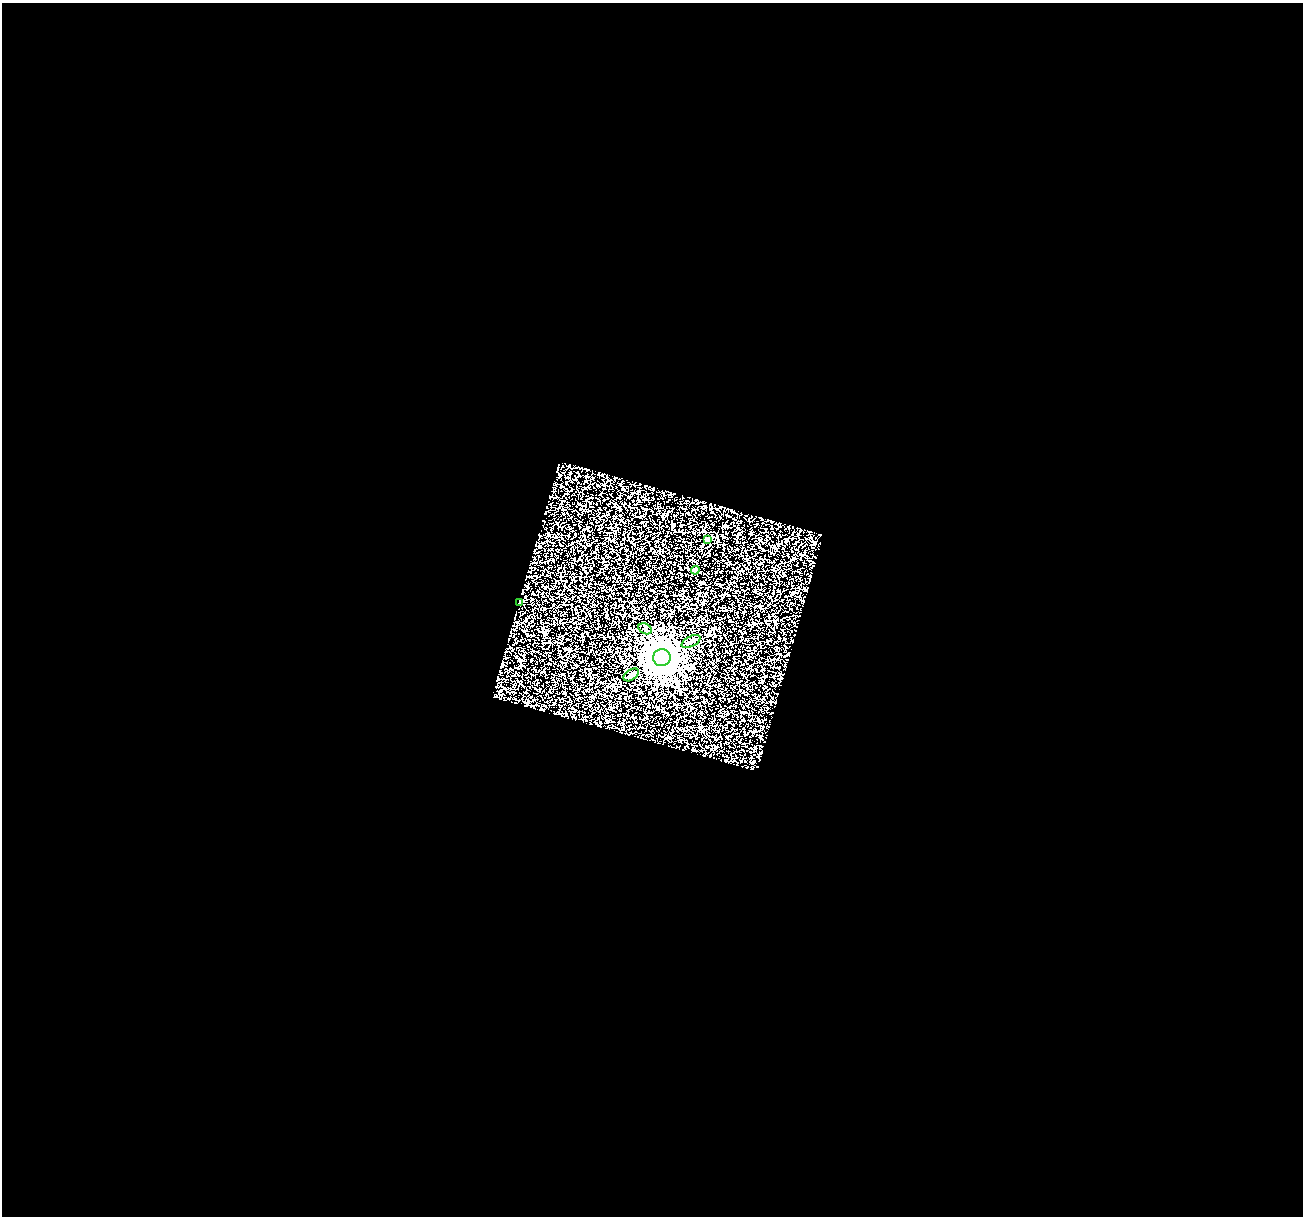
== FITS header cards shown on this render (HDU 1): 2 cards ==
NAXIS1  =                 1301
NAXIS2  =                 1214

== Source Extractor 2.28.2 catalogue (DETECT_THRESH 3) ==
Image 1301 x 1214 px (HDU 1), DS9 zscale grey, 1 PNG px = 1 image px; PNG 1305 x 1218 px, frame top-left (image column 1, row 1214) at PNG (2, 3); each listed source drawn as its Kron ellipse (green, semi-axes under 4 px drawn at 4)
Background 0.0186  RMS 0.06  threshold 0.179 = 3 sigma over >= 5 px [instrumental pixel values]
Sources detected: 7; all 7 listed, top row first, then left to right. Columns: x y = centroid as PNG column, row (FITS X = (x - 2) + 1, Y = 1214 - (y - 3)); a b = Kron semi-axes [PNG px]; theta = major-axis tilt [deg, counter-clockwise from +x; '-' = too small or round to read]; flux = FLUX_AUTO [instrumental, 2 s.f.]
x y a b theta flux
708 540 4 4 - 25
695 570 4 4 - 11
520 602 3 2 - 2.8
645 629 7 5 -31 8.7
691 641 10 5 26 11
662 658 8 8 - 11000
631 675 8 5 34 8.7